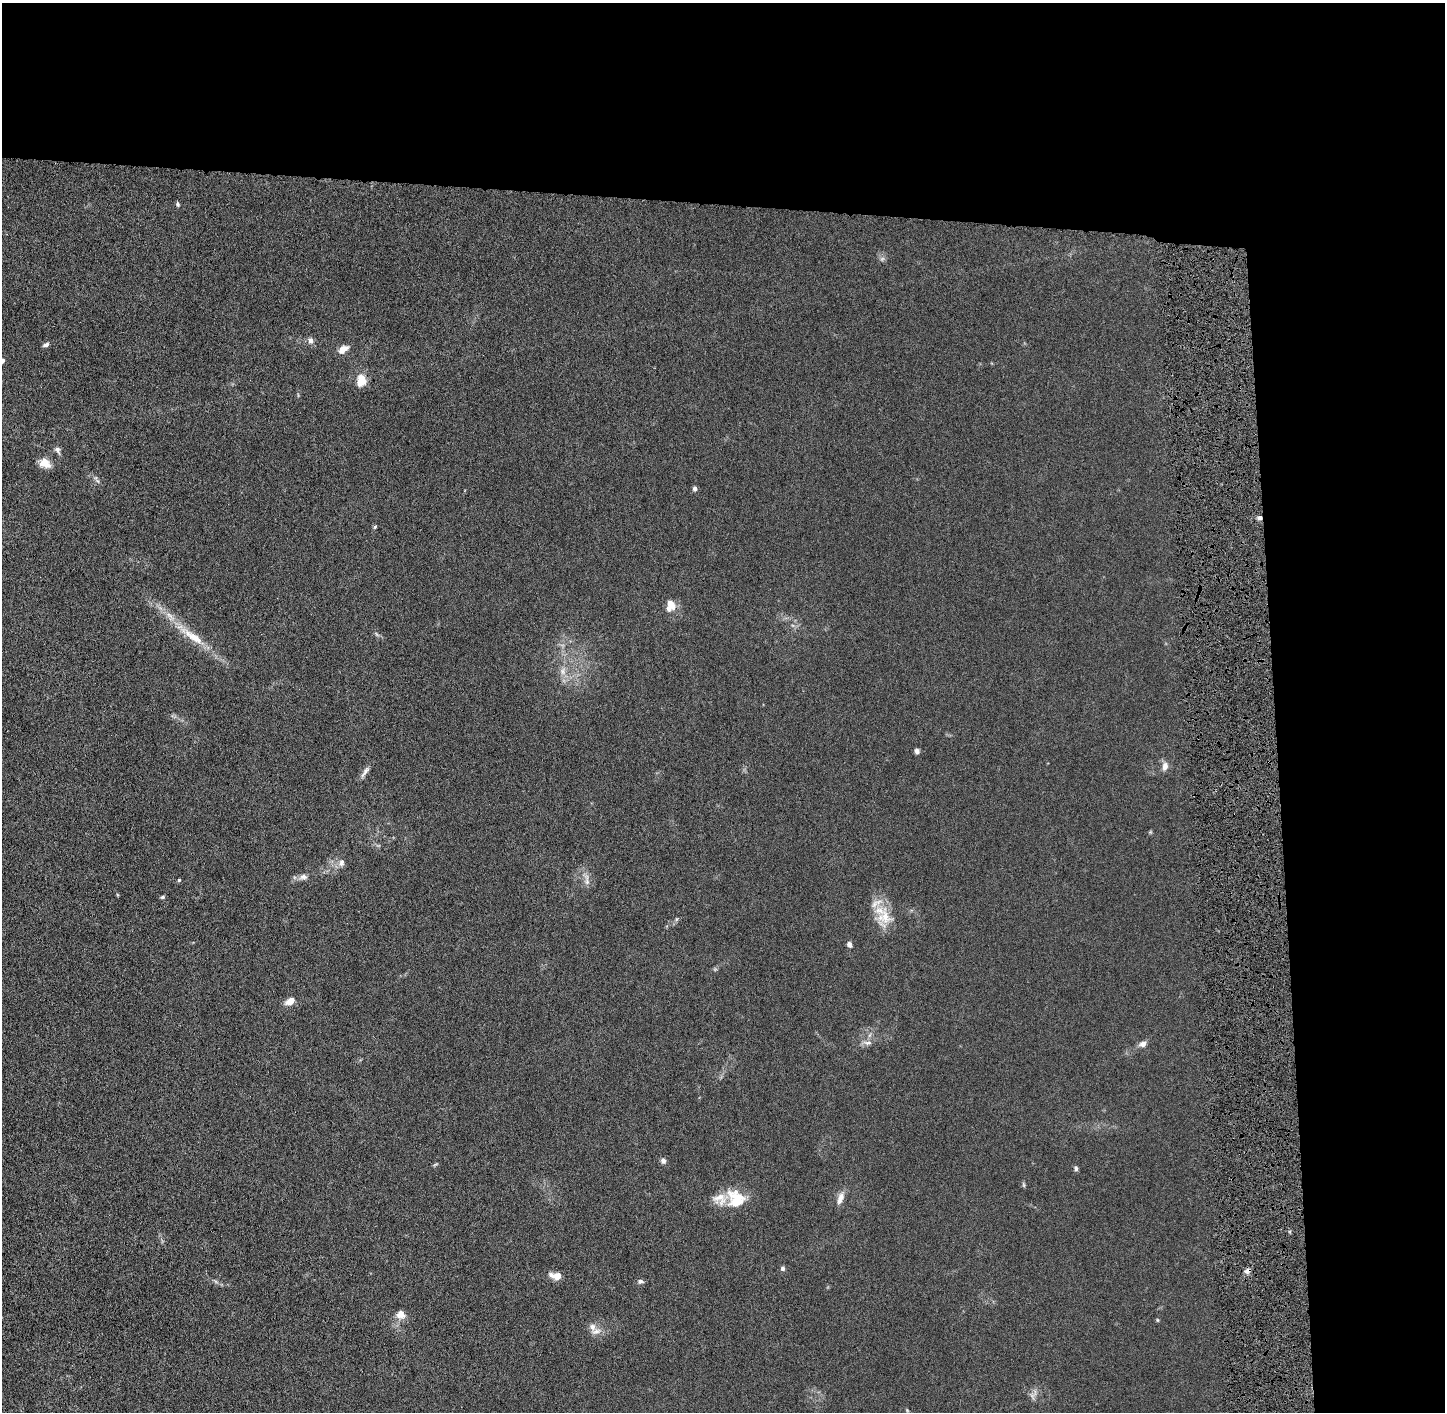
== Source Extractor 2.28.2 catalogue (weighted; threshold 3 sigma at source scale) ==
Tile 3 of 3 x 3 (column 3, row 1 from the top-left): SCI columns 2904-4346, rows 2826-4235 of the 4362 x 4242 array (HDU 1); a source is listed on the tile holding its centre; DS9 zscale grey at full resolution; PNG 1447 x 1414 px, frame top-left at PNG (2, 3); no overlay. Shown black and unused: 24% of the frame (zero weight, under 4 of 8 exposures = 1% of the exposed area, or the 3 px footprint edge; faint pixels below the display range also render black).
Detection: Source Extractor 2.28.2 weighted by HDU 2 'WHT'; one run over the whole footprint, this tile lists its part. Background 0.0136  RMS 0.0045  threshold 0.0183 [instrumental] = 3 sigma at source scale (4.09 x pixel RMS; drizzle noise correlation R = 1.36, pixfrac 0.8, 0.05/0.05 arcsec/px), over >= 5 px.
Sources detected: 48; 2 too faint to see at this stretch — not listed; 4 inside a brighter listed object's ellipse — not listed separately; the other 42 listed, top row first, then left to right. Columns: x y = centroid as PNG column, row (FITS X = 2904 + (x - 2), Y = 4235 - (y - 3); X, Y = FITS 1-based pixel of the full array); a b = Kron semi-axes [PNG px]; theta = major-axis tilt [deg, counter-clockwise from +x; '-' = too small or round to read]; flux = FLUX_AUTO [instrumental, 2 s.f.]
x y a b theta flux
178 204 6 4 -75 0.68
311 340 8 7 - 1.7
46 345 8 5 23 1
343 349 10 6 35 4.2
2 361 5 4 - 1.5
361 381 14 9 85 6.4
57 450 12 6 -61 1.3
45 463 14 11 -31 3.9
695 489 5 4 - 1.4
1259 518 6 5 - 1.2
375 527 5 4 - 0.48
671 606 15 12 79 4.4
192 636 45 10 -35 11
563 671 12 8 89 2.6
917 751 5 5 - 1.4
1165 766 12 8 79 2.2
365 771 19 5 56 1.7
1150 832 6 4 45 0.41
341 863 11 7 82 1.7
303 877 11 7 9 1.8
179 880 4 4 - 0.45
587 880 19 5 -84 2.2
163 897 6 4 27 0.6
885 917 28 17 -74 9.9
676 919 6 4 88 0.48
849 944 7 5 -66 1.3
290 1001 10 7 31 3.6
867 1043 14 6 -3 1.7
1143 1044 8 6 25 2.1
663 1161 7 6 - 1.3
1076 1168 7 4 -84 0.79
1023 1185 8 4 -81 0.52
737 1196 30 12 -23 8.4
840 1198 17 7 70 2.8
783 1268 5 5 - 0.86
1247 1271 9 6 26 1.3
557 1276 10 6 -12 5.4
640 1281 8 5 5 1.1
401 1315 12 11 - 3
1157 1320 6 4 -89 0.41
596 1331 14 8 12 2.5
907 1410 6 4 -57 0.42
Overlapping masked pixels (flux is a lower limit): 2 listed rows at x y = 1259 518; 1247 1271
Isophote crosses this tile's border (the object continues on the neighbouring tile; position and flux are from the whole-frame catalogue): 1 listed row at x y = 2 361